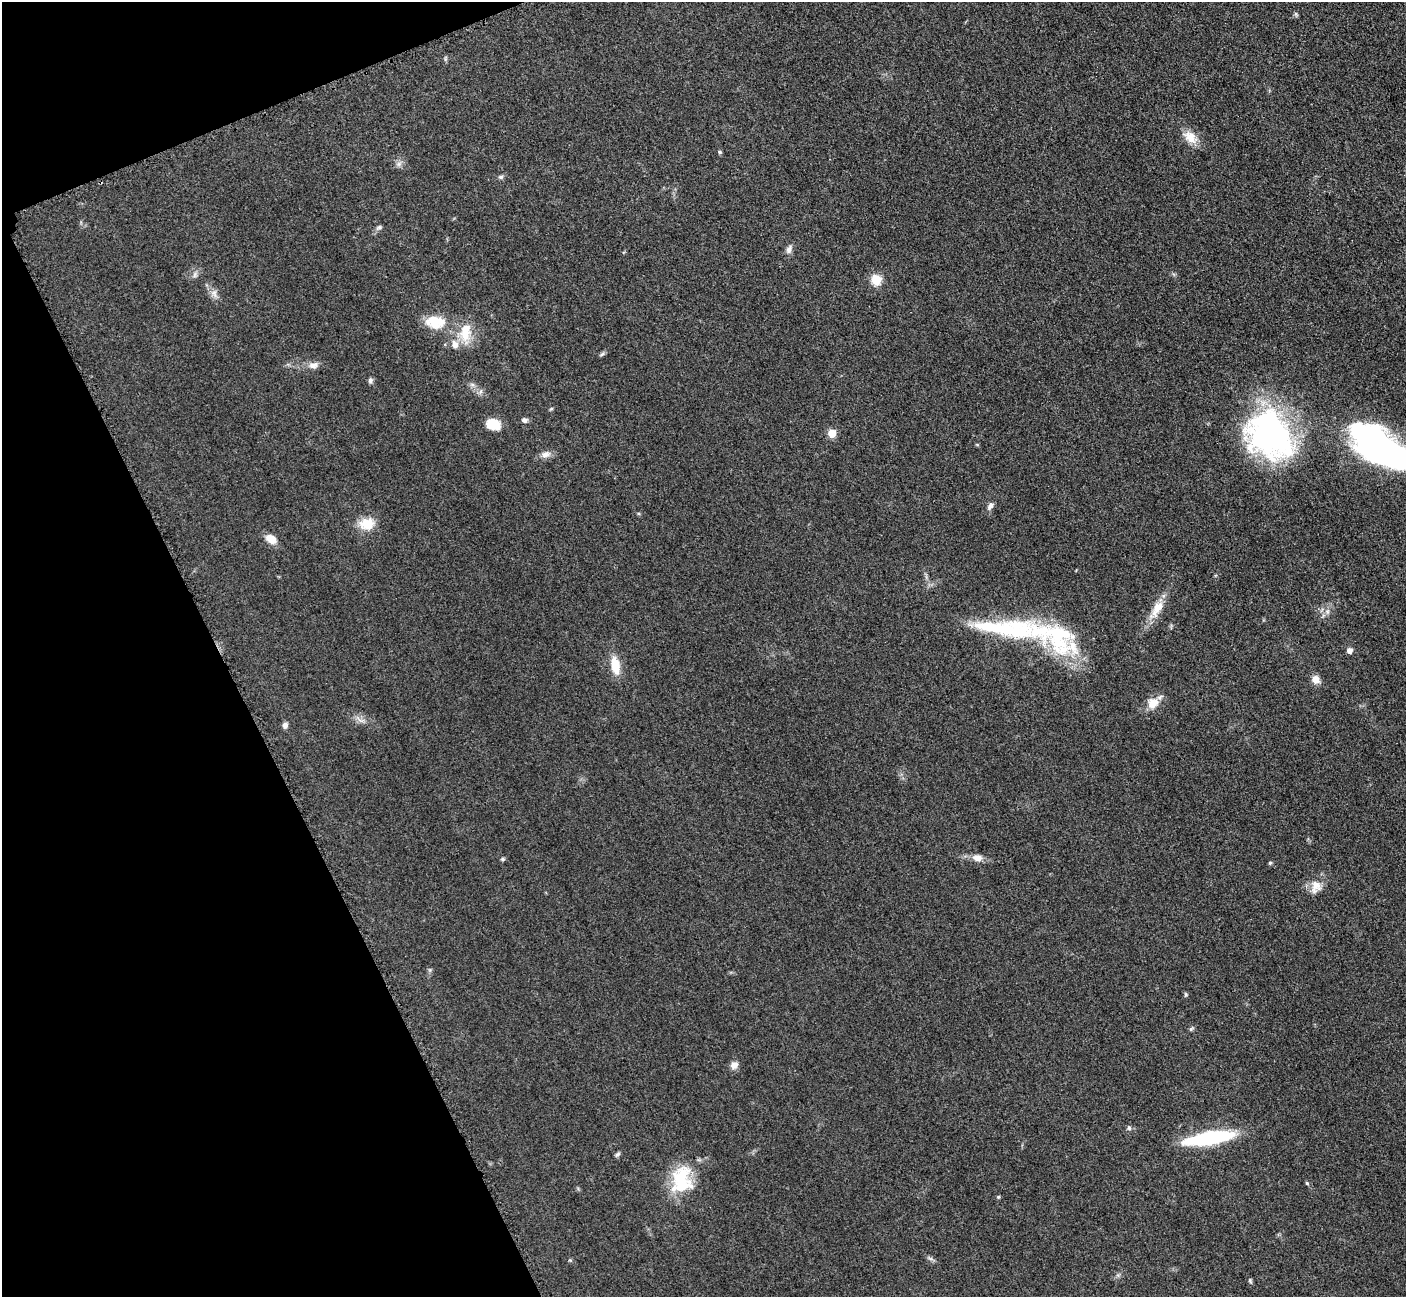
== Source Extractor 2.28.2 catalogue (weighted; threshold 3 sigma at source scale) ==
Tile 5 of 4 x 4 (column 1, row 2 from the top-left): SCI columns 65-1468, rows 2779-4073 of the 5701 x 5665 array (HDU 1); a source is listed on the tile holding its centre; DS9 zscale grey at full resolution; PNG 1408 x 1299 px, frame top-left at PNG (2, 2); no overlay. Shown black and unused: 19% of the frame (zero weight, under 3 of 5 exposures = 3% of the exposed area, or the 3 px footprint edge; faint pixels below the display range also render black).
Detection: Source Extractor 2.28.2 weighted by HDU 2 'WHT'; one run over the whole footprint, this tile lists its part. Background 0.0532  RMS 0.0059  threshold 0.0266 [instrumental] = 3 sigma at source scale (4.5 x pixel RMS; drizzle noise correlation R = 1.50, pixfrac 1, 0.05/0.05 arcsec/px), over >= 5 px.
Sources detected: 58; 4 inside a brighter listed object's ellipse — not listed separately; the other 54 listed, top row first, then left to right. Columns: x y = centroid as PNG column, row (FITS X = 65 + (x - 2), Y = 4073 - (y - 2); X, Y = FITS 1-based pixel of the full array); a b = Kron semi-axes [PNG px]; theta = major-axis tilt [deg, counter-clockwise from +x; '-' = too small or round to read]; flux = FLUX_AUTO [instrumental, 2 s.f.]
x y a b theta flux
1296 14 6 5 - 0.93
445 59 8 4 -83 0.92
1190 137 21 13 -40 8.7
720 152 5 5 - 0.79
399 164 7 5 1 1.6
501 177 7 5 -12 1.2
379 228 8 6 24 1.4
789 249 13 7 65 2.6
195 275 9 6 64 1.9
876 280 6 6 - 28
214 293 13 8 -72 3.6
435 322 27 16 -3 15
465 332 29 14 86 14
602 354 9 4 35 1.1
313 365 14 9 6 3.9
370 380 7 6 - 1.6
472 384 7 5 -1 1.3
480 392 7 4 71 1.2
551 409 7 3 36 0.68
524 420 7 6 - 1.9
493 424 14 10 -14 12
832 433 5 5 - 14
1269 435 58 46 -48 140
977 445 5 3 - 0.57
1380 447 68 29 -32 190
545 454 14 9 12 3.6
990 506 10 6 59 2.4
367 524 21 16 7 11
271 539 12 8 -38 7.9
1157 608 27 12 61 11
1327 612 6 6 - 1.7
1007 629 134 25 -10 80
1349 650 6 5 - 3
615 665 23 11 -80 11
1316 679 8 7 - 5.8
1153 703 16 14 36 7.8
361 720 12 4 -9 2.4
285 725 6 5 - 2.7
977 858 12 8 -4 4.7
503 859 6 4 21 0.89
1270 863 5 5 - 0.84
1316 887 19 15 75 7.4
430 970 6 4 -72 0.89
1186 994 6 5 - 0.8
1191 1029 6 4 44 0.94
734 1065 10 9 - 3.3
1129 1128 6 5 - 1.2
1209 1138 47 11 9 59
617 1154 8 5 44 1.2
681 1179 38 25 67 29
1307 1183 5 4 - 0.73
998 1197 5 4 - 0.67
930 1258 7 4 -19 1.3
1250 1281 6 5 - 0.87
Isophote crosses this tile's border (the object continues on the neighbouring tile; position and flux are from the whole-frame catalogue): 1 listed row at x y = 1380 447